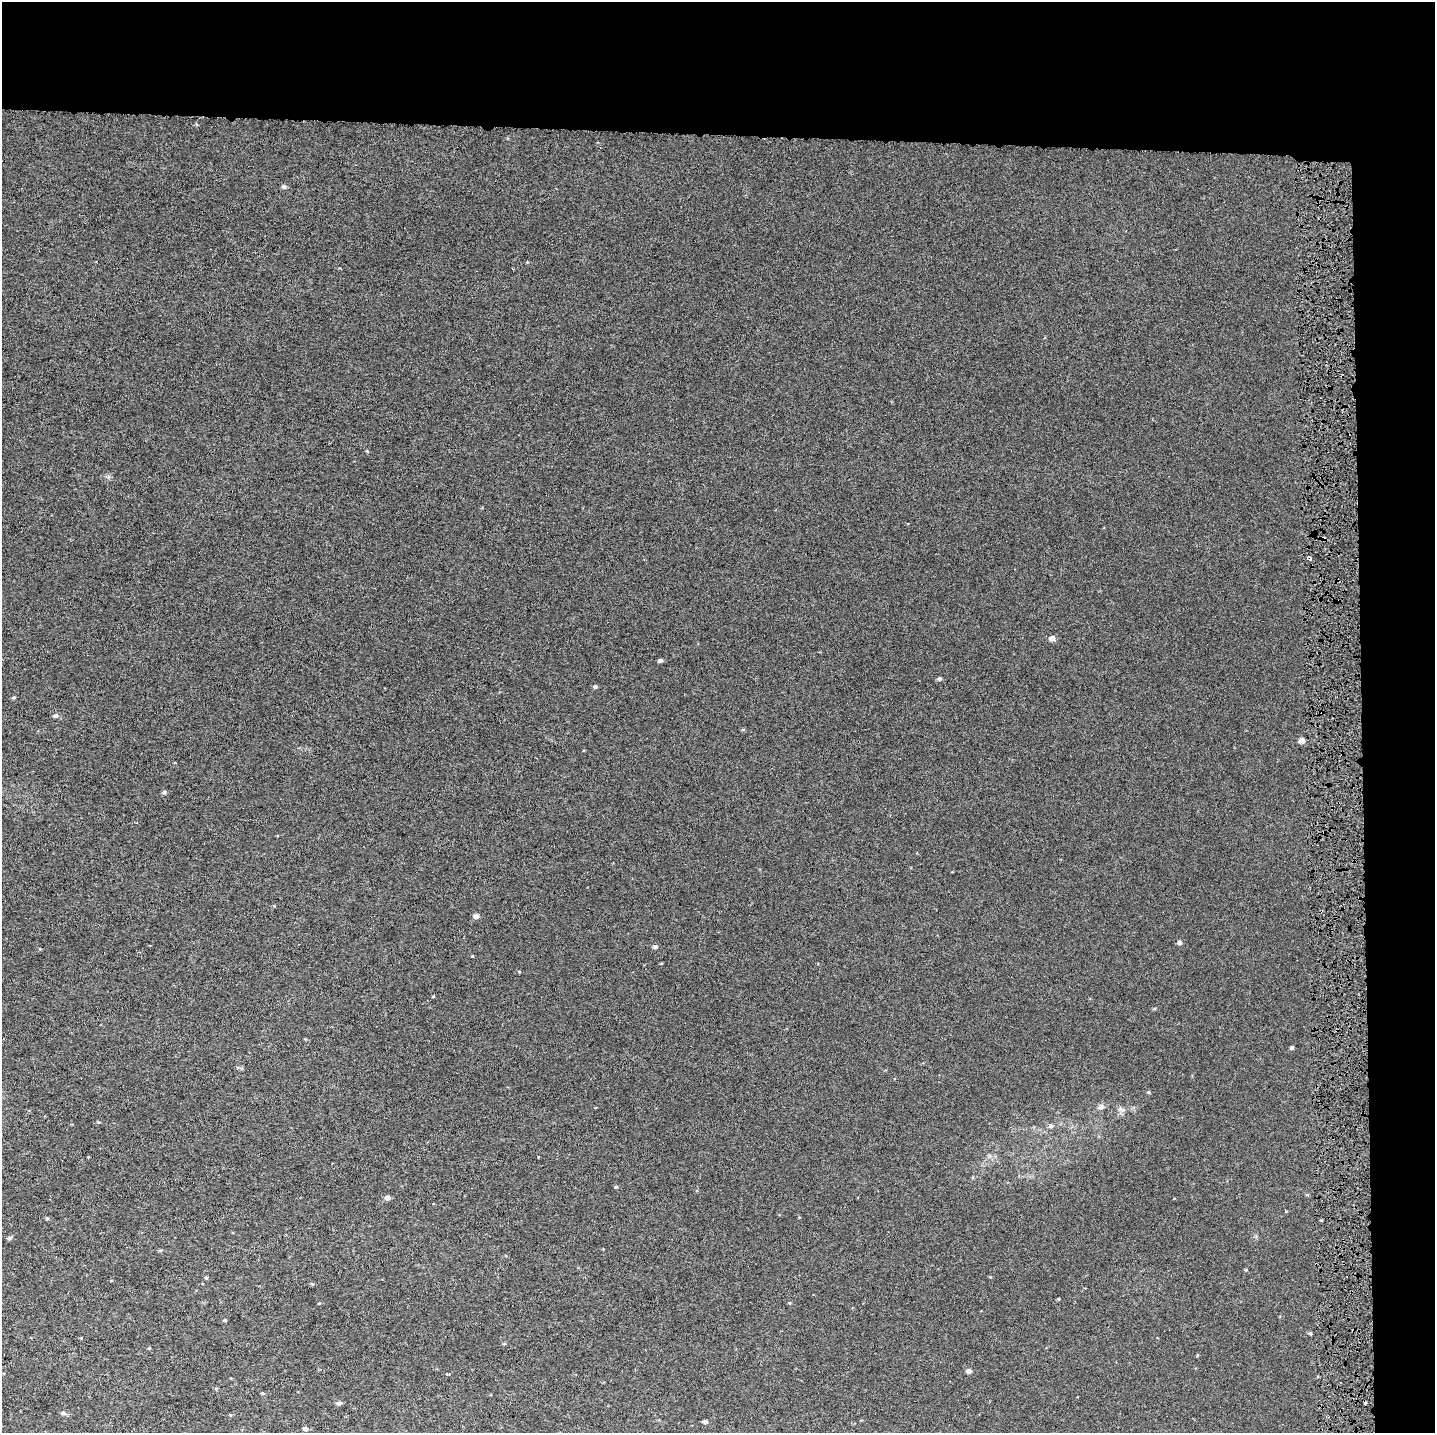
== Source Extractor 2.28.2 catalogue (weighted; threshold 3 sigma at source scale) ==
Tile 3 of 3 x 3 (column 3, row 1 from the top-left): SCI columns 3047-4479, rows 2862-4292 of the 4661 x 4302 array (HDU 1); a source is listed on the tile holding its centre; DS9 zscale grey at full resolution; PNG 1437 x 1435 px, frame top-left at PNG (2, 2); no overlay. Shown black and unused: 14% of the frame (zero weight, under 4 of 8 exposures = <1% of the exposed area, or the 3 px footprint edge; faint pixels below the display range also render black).
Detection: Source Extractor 2.28.2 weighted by HDU 2 'WHT'; one run over the whole footprint, this tile lists its part. Background 4.09e-04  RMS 0.0014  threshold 0.00569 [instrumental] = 3 sigma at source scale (4.09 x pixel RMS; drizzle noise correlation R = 1.36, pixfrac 0.8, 0.0396/0.0396 arcsec/px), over >= 5 px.
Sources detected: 29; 3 cosmic-ray / hot-pixel residue — not listed; the other 26 listed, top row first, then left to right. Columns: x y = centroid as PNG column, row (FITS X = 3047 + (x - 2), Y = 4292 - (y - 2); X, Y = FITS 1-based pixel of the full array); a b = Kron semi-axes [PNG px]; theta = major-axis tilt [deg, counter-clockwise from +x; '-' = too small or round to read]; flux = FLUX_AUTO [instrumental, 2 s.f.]
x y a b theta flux
1052 638 6 5 - 0.61
660 660 6 5 - 0.19
939 678 5 5 - 0.19
595 687 5 5 - 0.19
14 697 5 3 - 0.13
55 716 6 4 9 0.26
1302 740 5 5 - 0.69
164 792 5 4 - 0.18
476 916 5 5 - 0.55
1180 943 5 5 - 0.36
655 947 5 4 - 0.28
1292 1047 4 4 - 0.19
1101 1107 7 5 20 0.3
1121 1109 10 4 -35 0.3
1050 1126 6 5 - 0.25
616 1187 5 3 - 0.11
387 1197 6 5 - 0.45
9 1238 6 4 21 0.2
206 1278 5 3 - 0.12
225 1320 4 3 - 0.12
1310 1333 4 3 - 0.15
969 1371 4 4 - 0.56
339 1403 6 5 - 0.32
63 1413 5 5 - 0.22
705 1422 5 4 - 0.29
305 1429 5 4 - 0.37
Unlisted compact peaks at least as high as the median listed source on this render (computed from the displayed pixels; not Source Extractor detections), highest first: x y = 284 187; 472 956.